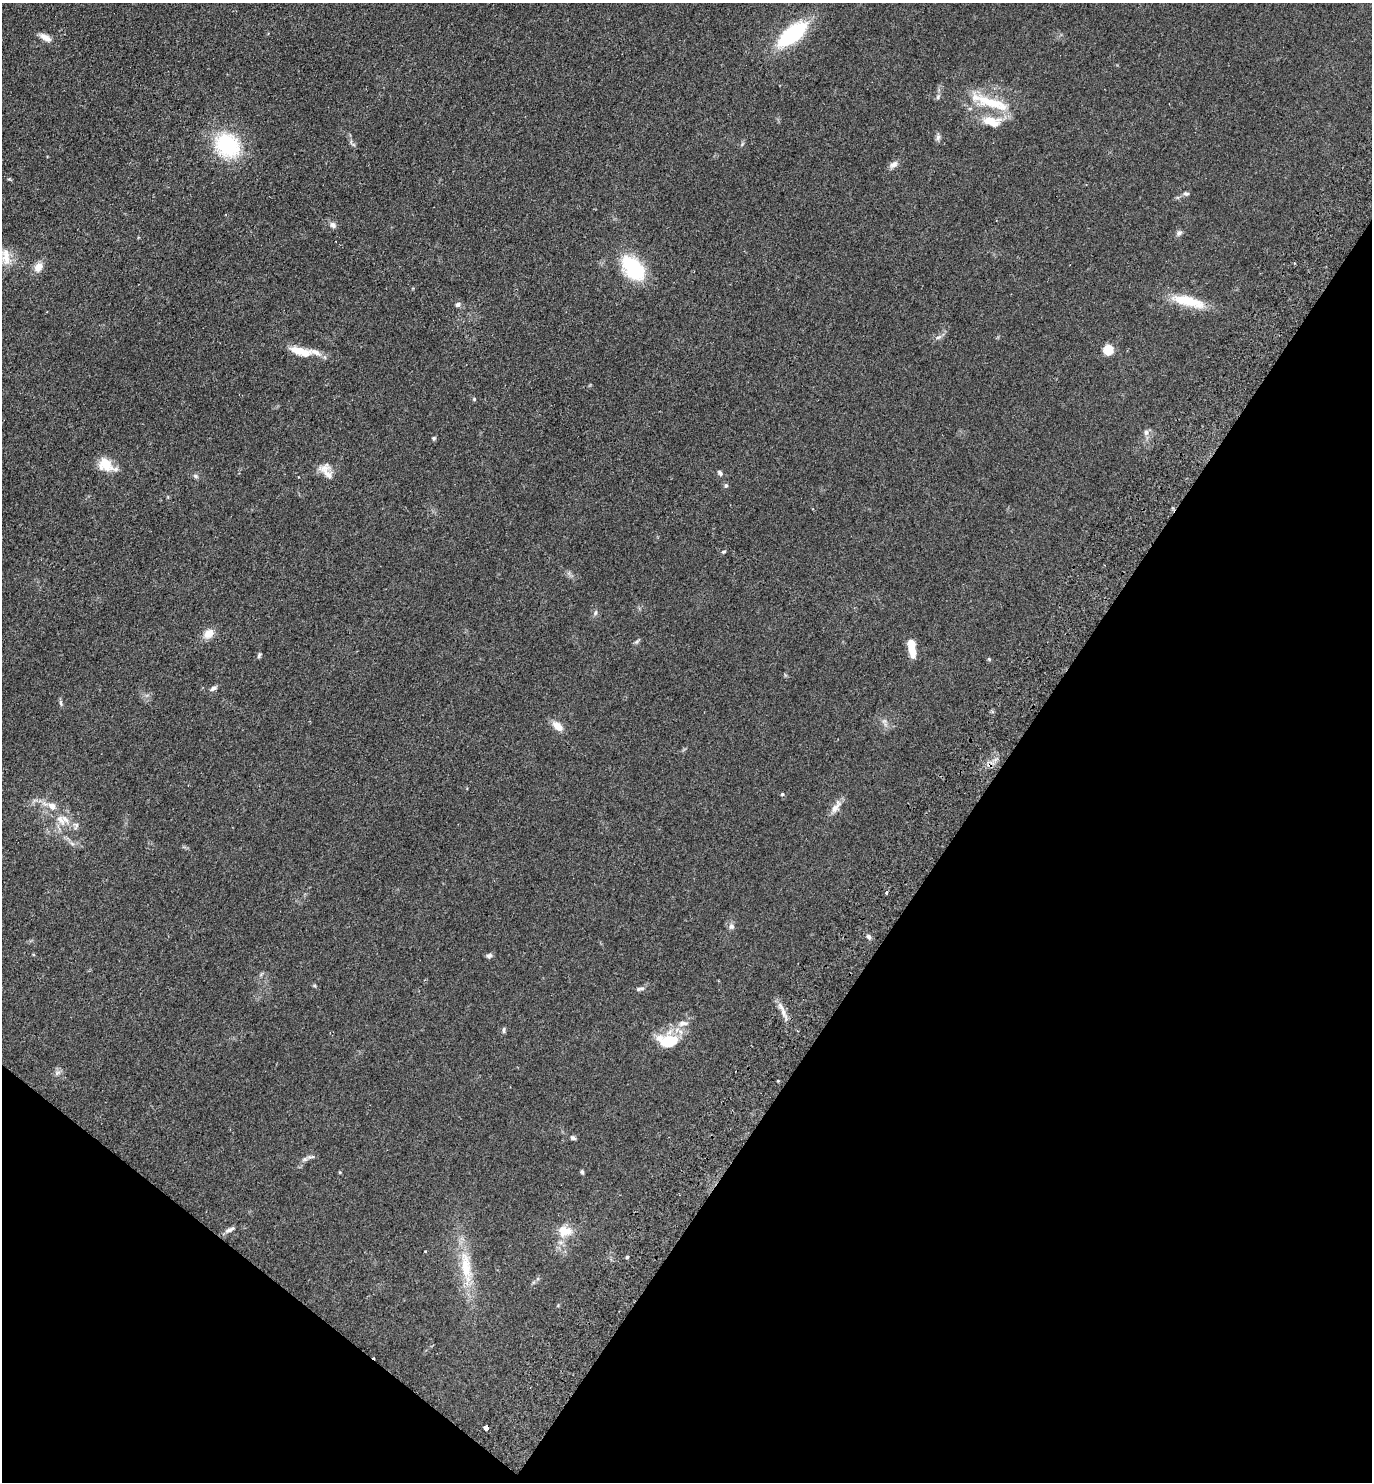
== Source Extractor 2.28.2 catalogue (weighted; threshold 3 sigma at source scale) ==
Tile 15 of 4 x 4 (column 3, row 4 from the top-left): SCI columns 2940-4309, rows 37-1516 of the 6020 x 5993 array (HDU 1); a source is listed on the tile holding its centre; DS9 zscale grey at full resolution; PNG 1374 x 1484 px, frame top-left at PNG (2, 3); no overlay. Shown black and unused: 32% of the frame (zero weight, under 2 of 3 exposures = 3% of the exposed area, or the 3 px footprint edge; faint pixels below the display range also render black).
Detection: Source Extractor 2.28.2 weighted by HDU 2 'WHT'; one run over the whole footprint, this tile lists its part. Background 0.0949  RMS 0.009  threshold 0.0403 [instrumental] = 3 sigma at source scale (4.5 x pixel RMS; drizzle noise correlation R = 1.50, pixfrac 1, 0.05/0.05 arcsec/px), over >= 5 px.
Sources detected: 66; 1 inside a brighter object's white glare — not listed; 4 inside a brighter listed object's ellipse — not listed separately; the other 61 listed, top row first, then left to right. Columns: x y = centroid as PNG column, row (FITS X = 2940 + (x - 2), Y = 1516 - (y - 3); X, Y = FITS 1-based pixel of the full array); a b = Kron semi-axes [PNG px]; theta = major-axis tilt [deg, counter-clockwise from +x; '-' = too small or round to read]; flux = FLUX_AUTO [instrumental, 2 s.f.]
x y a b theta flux
792 34 33 14 39 70
45 38 15 7 -31 6.2
938 97 7 5 62 1.7
994 103 28 12 -8 23
992 121 25 12 -12 17
938 137 8 6 74 2.4
228 145 30 24 -40 61
894 164 12 7 36 4.1
1186 194 8 5 -12 1.8
333 225 8 7 - 3.1
1179 233 9 6 29 2.2
6 257 25 10 -81 12
38 267 12 9 56 7.5
633 268 28 17 -47 54
1188 301 43 12 -15 27
458 304 6 5 - 2.5
938 337 8 4 8 2
1109 349 5 5 - 56
300 351 30 9 -15 17
474 399 5 4 - 0.95
1146 432 8 6 76 2.9
434 438 6 5 - 1.2
106 465 19 15 -35 16
720 473 8 5 -47 1.9
327 474 25 10 -46 8.8
195 476 7 5 -22 1.7
726 485 6 5 - 1.6
724 552 5 4 - 1.2
596 613 8 4 81 1.6
208 634 13 10 42 8.2
912 647 19 6 -81 19
259 655 7 4 76 1.4
989 659 5 4 - 0.92
213 688 9 5 30 2.3
61 703 10 4 -85 1.7
557 726 15 8 -42 7.8
990 765 9 3 -13 2.4
782 794 4 4 - 1
835 808 18 8 48 6.6
61 820 17 10 -47 9.8
76 826 11 7 87 3
72 843 7 4 -20 1.8
886 893 4 3 - 1.4
731 926 7 6 - 3.2
869 937 6 5 - 2.1
489 956 8 6 9 2.1
638 989 7 5 47 1.5
781 1007 15 4 -64 4.8
683 1023 15 7 8 5.2
504 1030 9 4 85 1.4
667 1042 25 15 -21 22
57 1073 9 5 31 2.3
573 1138 7 5 -27 1.6
311 1157 13 4 2 2.3
582 1172 6 5 - 1.3
229 1230 14 5 26 3.4
565 1231 20 15 7 14
425 1252 3 2 - 0.82
627 1257 4 4 - 1.1
466 1266 44 13 -82 31
486 1428 4 3 - 44
Overlapping masked pixels (flux is a lower limit): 2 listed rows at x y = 990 765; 486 1428